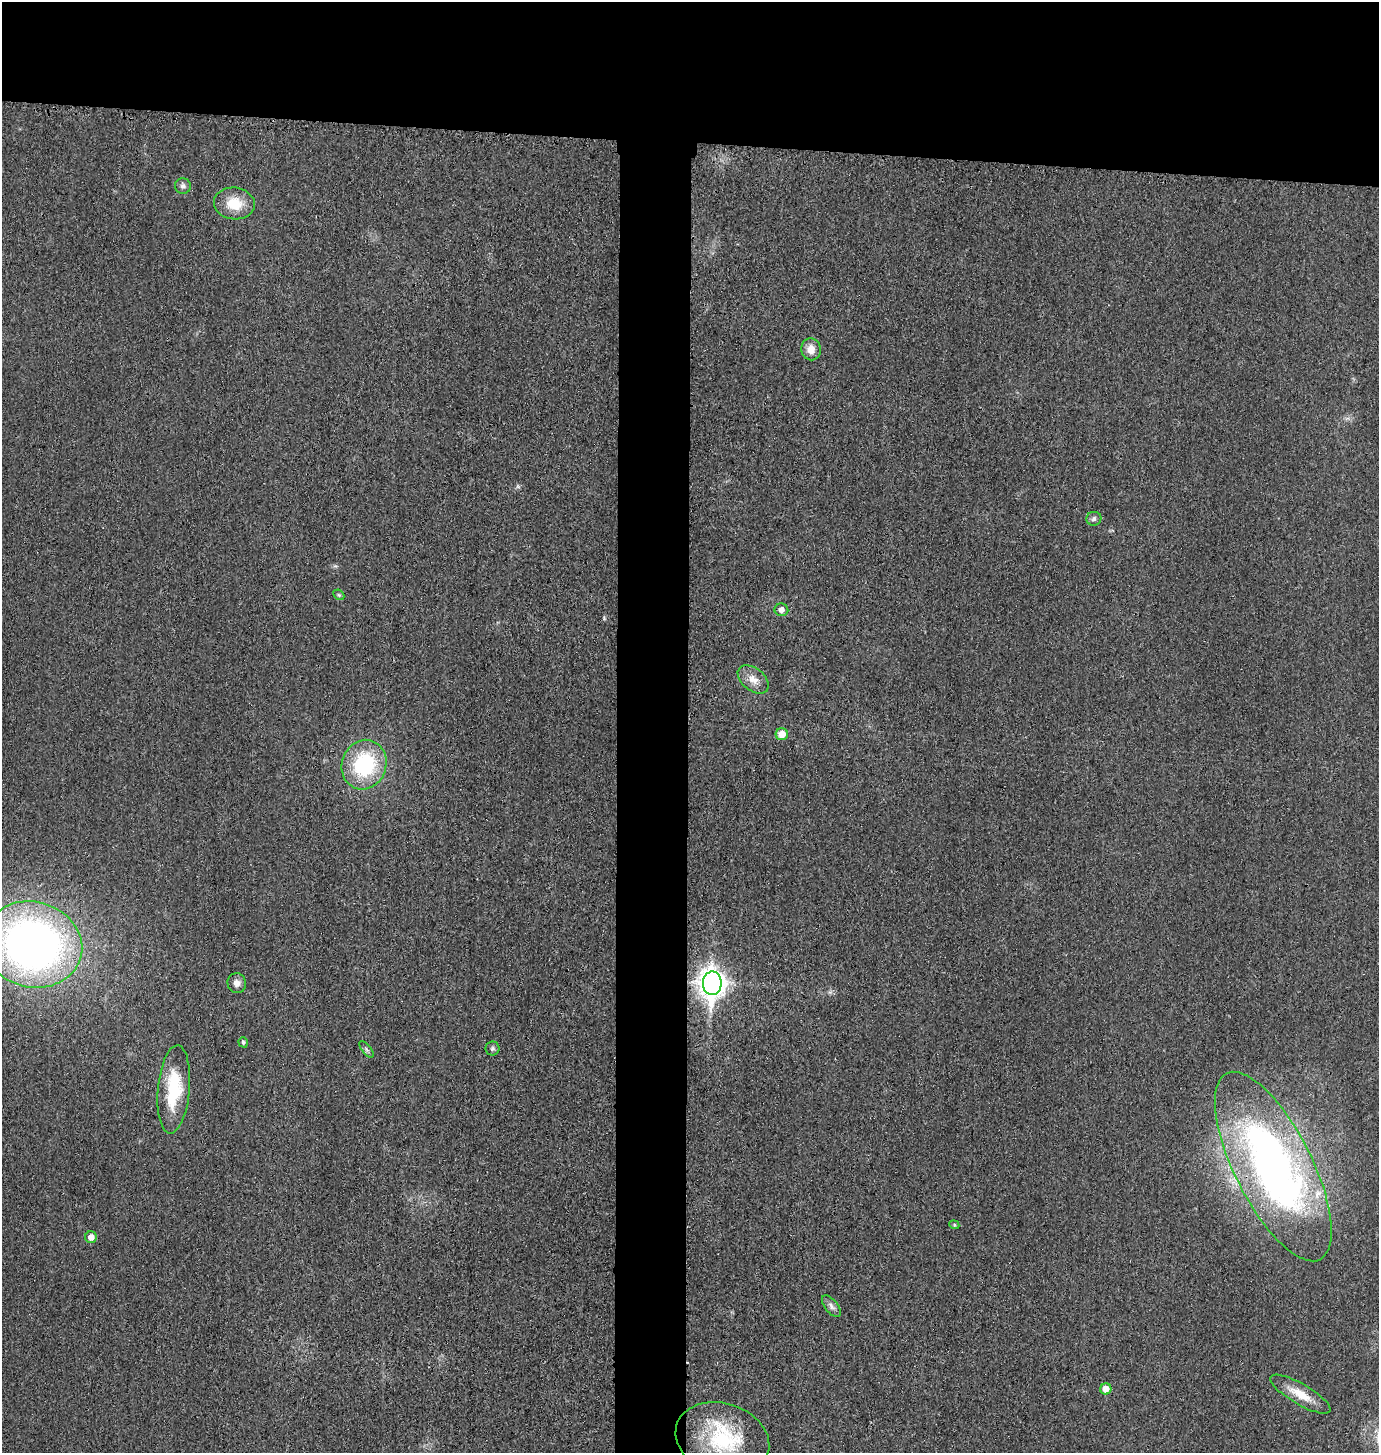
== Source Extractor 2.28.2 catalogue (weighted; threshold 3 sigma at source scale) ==
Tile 2 of 3 x 3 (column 2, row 1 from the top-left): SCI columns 1534-2910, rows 2922-4372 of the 4402 x 4385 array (HDU 1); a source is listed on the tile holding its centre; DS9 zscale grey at full resolution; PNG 1381 x 1455 px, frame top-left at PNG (2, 2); each listed source drawn as its Kron ellipse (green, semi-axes under 4 px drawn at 4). Shown black and unused: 14% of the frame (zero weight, under 3 of 4 exposures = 2% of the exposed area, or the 3 px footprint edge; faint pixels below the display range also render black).
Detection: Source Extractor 2.28.2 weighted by HDU 2 'WHT'; one run over the whole footprint, this tile lists its part. Background 0.0332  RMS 0.006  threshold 0.0269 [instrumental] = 3 sigma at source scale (4.5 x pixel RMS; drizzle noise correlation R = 1.50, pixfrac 1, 0.05/0.05 arcsec/px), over >= 5 px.
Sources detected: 23; all 23 listed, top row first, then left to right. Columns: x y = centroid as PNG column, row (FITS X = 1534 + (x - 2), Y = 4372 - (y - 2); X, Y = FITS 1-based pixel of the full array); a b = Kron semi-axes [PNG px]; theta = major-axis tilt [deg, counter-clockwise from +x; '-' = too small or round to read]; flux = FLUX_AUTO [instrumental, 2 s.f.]
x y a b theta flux
183 186 8 8 - 2.1
234 203 20 16 -7 15
811 349 11 10 - 6.1
1094 519 7 7 - 1.8
339 595 6 4 -44 0.91
781 610 7 6 - 3.2
753 679 18 11 -38 6.4
782 734 6 6 - 7.6
364 765 25 22 70 53
32 945 50 42 -15 360
237 983 10 9 - 3.5
712 983 12 9 -89 640
243 1042 5 4 - 1.1
492 1048 7 7 - 1.5
366 1049 10 4 -51 1.4
174 1089 44 16 85 32
1273 1166 104 38 -63 290
954 1225 5 4 - 0.81
91 1237 6 6 - 4.4
831 1306 13 6 -51 2.7
1106 1389 5 5 - 6.7
1300 1394 34 10 -30 12
722 1439 48 35 -18 56
Overlapping masked pixels (flux is a lower limit): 1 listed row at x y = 1273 1166
Isophote crosses this tile's border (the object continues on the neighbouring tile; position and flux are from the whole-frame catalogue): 1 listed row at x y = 32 945